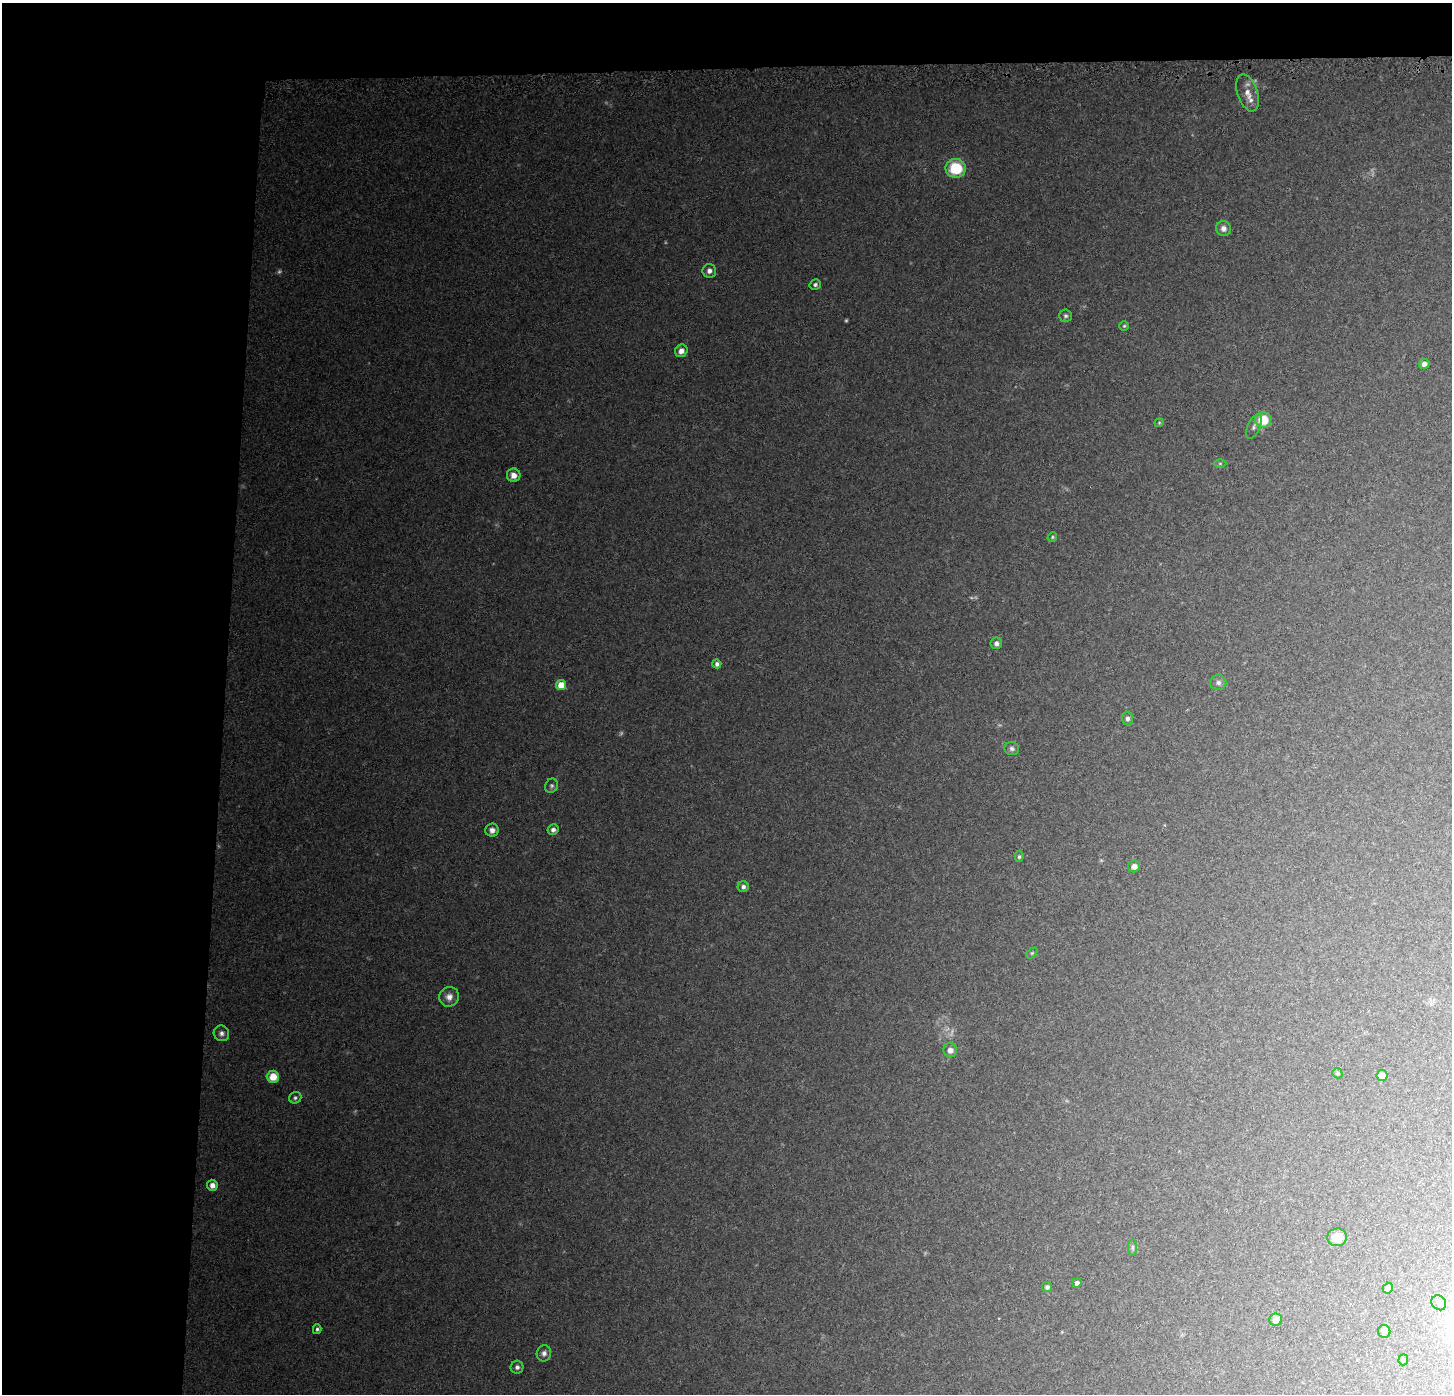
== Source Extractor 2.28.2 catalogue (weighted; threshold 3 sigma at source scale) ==
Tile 1 of 3 x 3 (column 1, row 1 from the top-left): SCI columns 1-1450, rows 3021-4412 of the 4359 x 4647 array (HDU 1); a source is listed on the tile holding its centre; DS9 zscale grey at full resolution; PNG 1454 x 1396 px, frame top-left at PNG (2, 3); each listed source drawn as its Kron ellipse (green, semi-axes under 4 px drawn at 4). Shown black and unused: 19% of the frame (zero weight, under 3 of 5 exposures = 2% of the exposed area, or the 3 px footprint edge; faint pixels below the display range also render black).
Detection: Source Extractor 2.28.2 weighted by HDU 2 'WHT'; one run over the whole footprint, this tile lists its part. Background 0.0273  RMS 0.0037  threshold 0.0165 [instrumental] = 3 sigma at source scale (4.5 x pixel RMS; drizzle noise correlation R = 1.50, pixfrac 1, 0.0396/0.0396 arcsec/px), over >= 5 px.
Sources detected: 53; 4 too faint to see at this stretch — neither listed nor drawn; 1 inside a brighter listed object's ellipse — not listed separately; the other 48 listed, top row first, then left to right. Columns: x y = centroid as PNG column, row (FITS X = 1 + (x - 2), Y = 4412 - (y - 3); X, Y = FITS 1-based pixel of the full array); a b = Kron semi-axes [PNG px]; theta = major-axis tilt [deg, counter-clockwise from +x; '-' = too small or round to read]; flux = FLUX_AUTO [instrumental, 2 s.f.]
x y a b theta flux
1248 93 19 10 -71 4
956 168 10 9 - 14
1223 228 7 7 - 1.9
709 271 7 6 - 1.7
815 284 6 5 - 0.8
1066 316 6 6 - 0.8
1124 326 4 4 - 0.47
681 351 6 6 - 2.2
1424 364 5 5 - 1.9
1263 420 8 8 - 10
1159 423 4 4 - 0.36
1254 426 13 6 66 1.4
1220 463 6 4 0 0.5
514 475 7 7 - 2.6
1052 537 5 4 - 0.45
996 643 6 5 - 1.3
717 664 4 4 - 1.3
1218 683 8 7 - 1.2
561 685 5 5 - 7.7
1127 719 7 5 -86 1.1
1012 749 7 6 - 1
551 786 7 6 - 0.84
492 830 6 6 - 1.7
553 830 5 5 - 1.2
1019 857 5 4 - 0.61
1134 866 6 5 - 1.7
743 887 5 5 - 1.1
1032 953 6 4 45 0.52
449 997 10 9 - 2.3
221 1033 8 7 - 1.4
950 1050 7 7 - 2.2
1337 1073 5 5 - 0.64
1382 1075 5 5 - 4.3
273 1077 6 6 - 5.8
295 1098 6 5 - 0.76
212 1185 5 5 - 2.1
1337 1237 10 9 - 5
1132 1247 8 4 -90 0.71
1077 1283 4 4 - 1.4
1047 1287 5 5 - 0.99
1388 1288 5 5 - 1.1
1439 1303 8 7 - 1.2
1276 1320 6 6 - 3
317 1329 5 4 - 0.74
1384 1331 6 6 - 1.9
544 1353 8 7 - 1.5
1403 1360 5 5 - 0.71
517 1367 6 6 - 1.2